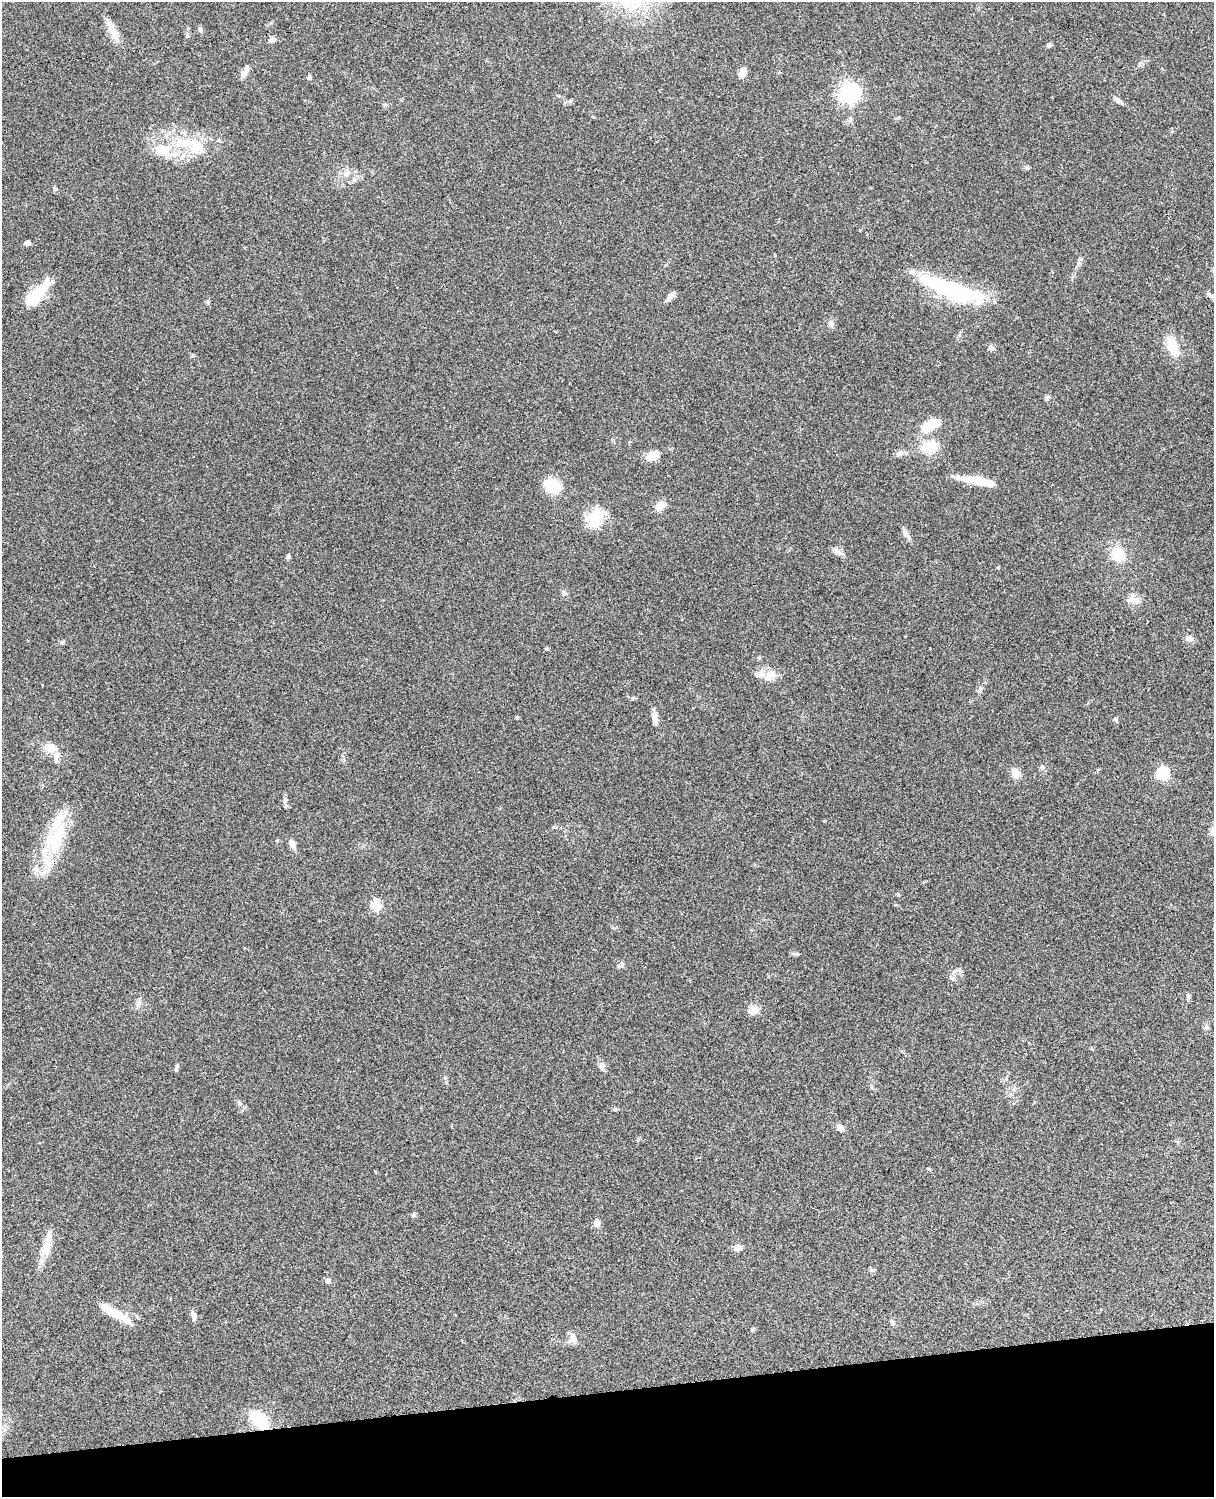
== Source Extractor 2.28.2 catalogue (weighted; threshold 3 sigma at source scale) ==
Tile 10 of 4 x 3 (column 2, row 3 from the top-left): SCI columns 1333-2544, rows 277-1771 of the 5086 x 4925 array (HDU 1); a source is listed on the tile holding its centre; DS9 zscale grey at full resolution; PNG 1216 x 1499 px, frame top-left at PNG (2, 2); no overlay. Shown black and unused: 7% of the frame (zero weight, under 3 of 4 exposures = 6% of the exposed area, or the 3 px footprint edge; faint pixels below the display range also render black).
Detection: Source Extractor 2.28.2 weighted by HDU 2 'WHT'; one run over the whole footprint, this tile lists its part. Background 0.0994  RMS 0.0064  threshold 0.0289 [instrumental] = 3 sigma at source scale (4.5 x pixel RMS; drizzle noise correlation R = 1.50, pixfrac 1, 0.05/0.05 arcsec/px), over >= 5 px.
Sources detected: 94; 4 inside a brighter object's white glare — not listed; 6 inside a brighter listed object's ellipse — not listed separately; the other 84 listed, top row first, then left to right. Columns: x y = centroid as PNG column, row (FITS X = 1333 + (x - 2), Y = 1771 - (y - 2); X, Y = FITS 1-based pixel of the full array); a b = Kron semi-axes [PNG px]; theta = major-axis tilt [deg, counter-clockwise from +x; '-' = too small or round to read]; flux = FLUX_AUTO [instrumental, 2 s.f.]
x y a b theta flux
112 29 30 8 -65 7.4
200 30 8 4 -82 1.1
187 36 6 3 18 0.76
272 40 8 6 27 2.4
1049 45 7 4 -1 1.1
743 72 10 7 71 5.4
243 73 10 7 21 2.9
309 78 6 5 - 1.3
849 93 7 7 - 310
1118 100 12 6 -35 2.2
570 101 6 6 - 1.1
850 119 7 5 73 1.6
195 146 27 18 -54 18
163 150 20 14 -1 16
1027 167 7 5 -21 1.1
346 174 10 8 16 3.7
55 189 6 5 - 1
28 243 4 4 - 3.5
956 289 64 27 -22 58
1211 296 11 5 -34 1.8
670 297 12 6 46 3.3
33 299 22 14 47 18
208 302 6 5 - 1.2
831 324 9 7 -83 2.4
1172 346 16 9 -68 18
991 348 7 6 - 2.5
1047 397 7 5 28 1.4
929 425 20 9 28 22
929 447 26 17 14 14
899 453 10 7 25 2.5
653 455 13 9 35 9.5
978 481 31 8 -11 19
553 486 15 12 -18 19
660 505 11 8 36 6.7
596 518 25 16 69 18
905 533 15 5 -67 2.6
838 552 12 7 -34 3.1
1118 554 14 12 -66 16
288 557 4 4 - 2.3
998 567 4 4 - 0.66
564 593 7 6 - 1.5
1133 599 21 7 -10 4.6
1189 639 8 7 - 3.2
62 642 6 5 - 1
770 675 20 10 42 6.3
980 690 8 5 72 1.5
633 698 6 4 44 0.77
517 718 5 4 - 0.79
655 719 16 7 -76 3.6
1115 719 6 5 - 1.1
50 748 13 8 -12 11
1016 773 9 7 -57 8.7
1163 773 6 6 - 67
285 800 9 6 88 1.8
55 840 41 23 63 40
277 841 5 3 - 0.53
292 844 11 7 -67 3.6
898 895 6 3 -20 0.64
376 905 5 5 - 35
796 953 8 4 -8 1.1
622 964 8 5 76 1.4
952 978 6 4 -71 1.1
1188 997 7 4 72 1
138 1003 9 6 -83 2
753 1010 16 10 7 4.7
1206 1028 7 5 -73 1.5
177 1066 5 4 - 1.1
602 1066 13 7 -81 2.8
1006 1079 7 4 45 1
871 1087 6 4 89 0.89
239 1103 7 4 -71 1.1
615 1109 6 4 40 0.76
840 1128 8 7 - 3.5
414 1215 6 5 - 0.99
597 1223 9 7 83 3.4
46 1248 25 12 79 9.2
737 1248 6 6 - 5.6
872 1270 8 5 -18 1.1
328 1281 5 5 - 3.1
116 1313 38 9 -31 13
194 1316 13 6 -77 2.6
892 1322 7 6 - 1.4
574 1340 9 7 38 2.6
259 1420 21 13 -52 22
Overlapping masked pixels (flux is a lower limit): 1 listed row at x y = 259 1420
Unlisted compact peaks at least as high as the median listed source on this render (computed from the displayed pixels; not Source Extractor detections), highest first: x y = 929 1169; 860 230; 824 821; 753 1329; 445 1078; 638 1139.